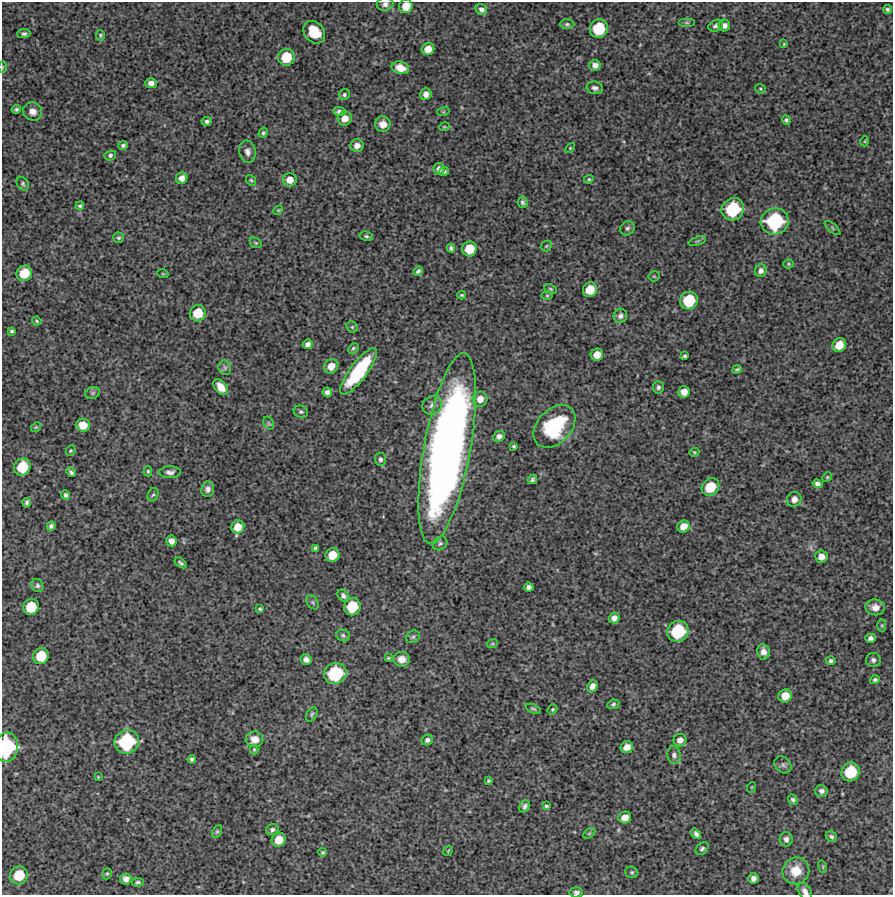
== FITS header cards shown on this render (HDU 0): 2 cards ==
NAXIS1  =                  891 /Length X axis
NAXIS2  =                  893 /Length Y axis

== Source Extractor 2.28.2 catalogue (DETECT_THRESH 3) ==
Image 891 x 893 px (HDU 0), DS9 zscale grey, 1 PNG px = 1 image px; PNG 895 x 897 px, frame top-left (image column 1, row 893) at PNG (2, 2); each listed source drawn as its Kron ellipse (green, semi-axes under 4 px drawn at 4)
Background 4950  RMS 340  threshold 1030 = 3 sigma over >= 5 px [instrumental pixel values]
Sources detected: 194; all 194 listed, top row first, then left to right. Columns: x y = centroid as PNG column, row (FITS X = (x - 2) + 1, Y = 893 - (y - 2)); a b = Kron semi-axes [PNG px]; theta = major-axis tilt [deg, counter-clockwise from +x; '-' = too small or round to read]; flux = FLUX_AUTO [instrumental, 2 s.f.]
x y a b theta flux
385 4 8 6 11 8.9e+04
406 6 7 6 - 3.4e+05
481 9 6 5 - 7.9e+04
888 10 4 4 - 5.2e+04
687 23 8 4 0 3.8e+04
567 24 7 4 0 4.6e+04
716 26 7 5 28 7.2e+04
724 26 6 6 - 1.1e+05
599 29 9 9 - 8.7e+05
314 32 12 10 -49 4.9e+05
24 34 6 4 5 4.4e+04
100 35 5 3 - 2.8e+04
784 44 4 3 - 2.1e+04
428 49 6 6 - 2.4e+05
286 57 8 8 - 6.1e+05
595 65 6 5 - 1.1e+05
3 67 5 3 - 2.2e+04
400 68 9 6 -15 2.5e+05
151 83 5 5 - 1.2e+05
595 88 8 6 -13 7.4e+04
760 89 5 4 - 2.9e+04
426 94 6 5 - 1.3e+05
344 95 6 5 - 4.5e+04
16 109 5 3 - 4.3e+04
32 111 10 9 - 1.6e+05
339 112 6 4 -5 8.0e+04
443 112 6 4 17 2.8e+04
345 118 7 7 - 2.0e+05
786 120 5 4 - 4.5e+04
207 121 5 4 - 6.0e+04
383 124 8 7 - 1.9e+05
444 127 5 3 - 2.3e+04
263 133 5 4 - 3.8e+04
865 141 5 3 - 2.0e+04
123 145 5 4 - 5.2e+04
357 146 7 6 - 1.4e+05
570 148 6 4 45 2.5e+04
248 152 11 8 -79 1.2e+05
110 155 6 5 - 4.8e+04
439 169 6 5 - 1.2e+05
444 172 5 4 - 4.0e+04
182 178 6 5 - 1.4e+05
589 179 5 4 - 3.0e+04
251 180 6 4 -53 3.1e+04
290 180 7 6 - 2.0e+05
23 184 7 5 -57 4.8e+04
522 202 6 5 - 5.1e+04
80 206 4 4 - 3.8e+04
733 209 12 10 41 1.3e+06
278 210 5 4 - 2.5e+04
775 221 14 13 - 1.7e+06
627 228 7 6 - 5.9e+04
832 228 10 3 -40 2.7e+04
366 236 7 4 -11 4.1e+04
119 238 5 5 - 4.1e+04
697 241 9 4 19 3.2e+04
256 243 6 4 -34 3.1e+04
546 246 6 5 - 2.9e+04
451 248 4 4 - 5.3e+04
469 249 7 7 - 4.7e+05
788 264 5 4 - 2.9e+04
418 271 5 4 - 6.6e+04
761 271 6 5 - 9.7e+04
24 273 8 7 - 5.2e+05
163 274 5 3 - 1.9e+04
654 276 5 5 - 2.7e+04
550 289 6 4 -27 3.2e+04
590 290 7 7 - 4.1e+05
462 295 4 3 - 2.9e+04
547 296 6 4 0 2.6e+04
689 301 9 8 - 7.8e+05
198 313 8 8 - 5.0e+05
620 316 7 6 - 8.5e+04
37 321 5 3 - 3.1e+04
352 327 6 5 - 3.2e+04
12 331 4 3 - 3.5e+04
307 344 5 4 - 9.6e+04
839 345 7 6 - 3.4e+05
353 348 6 4 44 3.6e+04
597 355 6 6 - 2.6e+05
685 356 3 3 - 3.9e+04
331 366 7 7 - 2.4e+05
225 368 7 6 - 6.4e+04
737 369 5 3 - 3.7e+04
358 371 28 8 53 1.8e+06
221 387 9 6 -51 2.5e+05
658 387 6 5 - 5.6e+04
327 392 5 4 - 1.0e+05
684 392 6 6 - 2.0e+05
93 393 7 6 - 5.5e+04
480 399 7 7 - 1.9e+05
432 405 10 9 - 1.3e+05
301 412 7 6 - 4.9e+04
269 423 7 5 -59 3.8e+04
83 425 7 6 - 2.5e+05
554 426 25 17 47 1.8e+06
36 427 5 4 - 2.4e+04
499 436 6 5 - 1.0e+05
514 446 3 3 - 2.9e+04
447 449 97 23 80 1.9e+07
71 451 5 4 - 2.7e+04
694 452 5 4 - 2.5e+04
380 459 6 5 - 6.0e+04
22 467 9 8 - 6.7e+05
148 471 5 4 - 3.0e+04
71 472 5 3 - 5.0e+04
170 472 11 6 1 9.2e+04
827 477 5 4 - 2.8e+04
532 479 5 4 - 5.0e+04
818 484 5 4 - 7.2e+04
710 487 9 8 - 6.2e+05
208 489 7 6 - 9.5e+04
66 495 5 4 - 5.6e+04
153 495 7 5 63 4.2e+04
794 499 7 7 - 1.5e+05
27 503 5 3 - 4.8e+04
51 526 4 4 - 6.5e+04
684 526 6 6 - 2.2e+05
238 527 6 6 - 2.9e+05
171 541 5 5 - 1.5e+05
440 543 8 6 38 5.6e+04
315 548 4 3 - 3.7e+04
333 555 7 6 - 3.9e+05
821 557 6 6 - 1.7e+05
181 563 7 3 -36 4.6e+04
37 585 7 5 -66 4.9e+04
529 587 5 4 - 8.6e+04
343 596 7 5 -45 6.8e+04
313 602 7 5 -55 4.1e+04
31 607 8 7 - 5.7e+05
352 607 9 8 - 6.6e+05
875 607 10 8 -7 1.8e+05
260 609 4 3 - 3.6e+04
614 618 5 5 - 1.3e+05
882 625 6 3 -90 2.7e+04
678 631 11 10 - 1.2e+06
343 635 7 5 -23 4.7e+04
413 637 7 6 - 4.5e+04
870 638 5 4 - 7.5e+04
492 644 6 3 18 2.4e+04
763 652 8 6 -82 1.4e+05
41 656 8 7 - 5.7e+05
388 658 4 4 - 3.0e+04
306 659 6 5 - 9.7e+04
402 659 8 7 - 2.0e+05
873 660 7 7 - 7.8e+04
831 661 5 4 - 5.1e+04
335 674 11 10 - 1.3e+06
875 680 5 4 - 4.6e+04
592 686 6 5 - 1.3e+05
785 696 7 6 - 3.0e+05
613 704 6 5 - 4.6e+04
533 709 8 4 -23 3.5e+04
553 709 5 4 - 3.1e+04
312 714 7 5 60 4.2e+04
254 739 9 8 - 2.0e+05
427 740 6 5 - 7.0e+04
680 740 6 6 - 1.4e+05
127 742 12 11 - 1.6e+06
7 747 15 11 85 1.8e+06
627 747 6 5 - 2.1e+05
254 749 5 4 - 2.7e+04
674 755 9 7 -76 7.8e+04
192 759 4 4 - 5.6e+04
783 765 9 7 -44 7.8e+04
850 772 9 9 - 8.3e+05
98 777 3 2 - 1.9e+04
488 781 4 3 - 3.0e+04
752 787 5 3 - 2.1e+04
821 791 6 6 - 9.2e+04
793 800 5 4 - 5.3e+04
525 806 6 5 - 6.9e+04
546 806 4 3 - 3.3e+04
625 817 6 6 - 2.0e+05
272 829 6 5 - 5.6e+04
217 831 7 4 63 3.4e+04
589 833 6 4 30 3.3e+04
696 834 6 4 -52 7.0e+04
831 837 6 5 - 5.8e+04
786 839 7 6 - 8.7e+04
279 840 7 6 - 3.4e+05
702 849 7 5 41 5.4e+04
448 851 5 3 - 2.2e+04
323 852 4 4 - 3.3e+04
823 867 6 4 -73 2.4e+04
796 871 14 13 - 4.7e+05
632 872 6 5 - 4.1e+04
107 874 6 4 69 3.5e+04
19 875 9 9 - 6.3e+05
753 878 5 5 - 1.2e+05
126 879 6 5 - 1.2e+05
138 882 6 3 3 4.2e+04
805 891 9 6 -56 1.2e+05
576 892 7 5 -6 6.5e+04
At the frame edge (FLAGS 8, measured only in part): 6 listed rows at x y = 385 4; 406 6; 3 67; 7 747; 805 891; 576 892